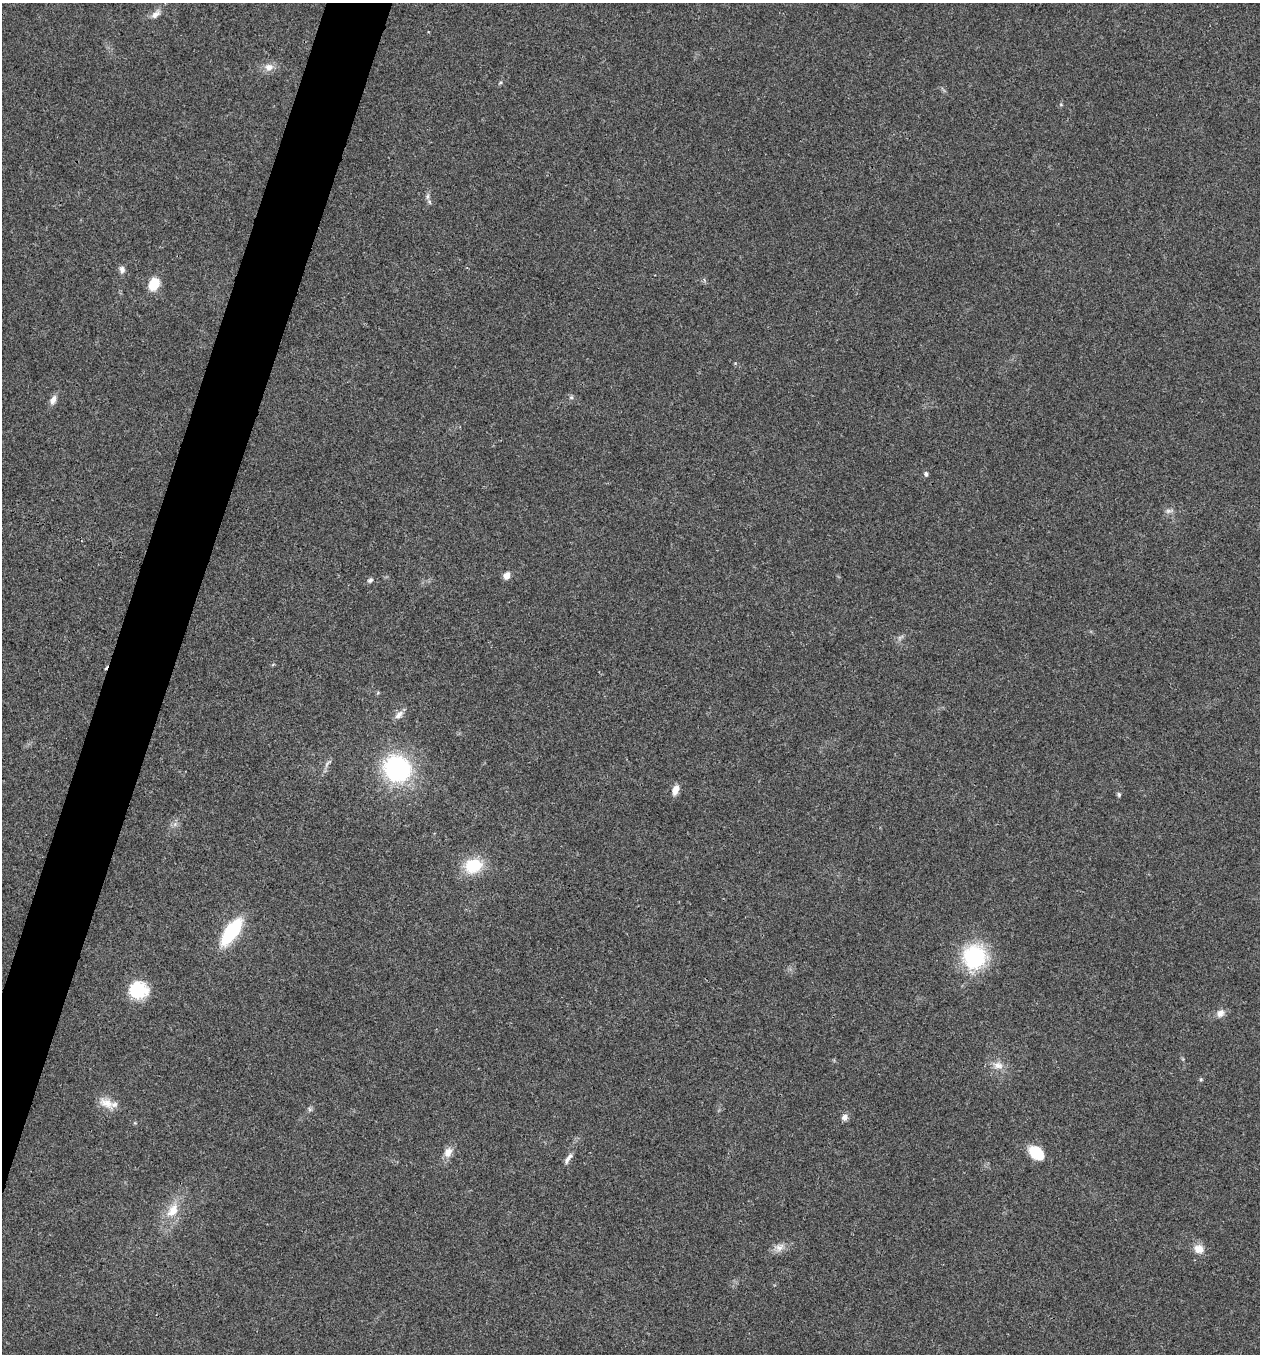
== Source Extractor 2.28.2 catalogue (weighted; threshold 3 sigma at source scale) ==
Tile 7 of 4 x 4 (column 3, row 2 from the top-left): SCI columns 2783-4040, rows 2709-4060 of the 5432 x 5418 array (HDU 1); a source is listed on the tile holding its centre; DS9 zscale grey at full resolution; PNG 1262 x 1356 px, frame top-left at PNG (2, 3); no overlay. Shown black and unused: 4% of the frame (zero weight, under 3 of 4 exposures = <1% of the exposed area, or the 3 px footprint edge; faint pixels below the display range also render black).
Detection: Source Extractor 2.28.2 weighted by HDU 2 'WHT'; one run over the whole footprint, this tile lists its part. Background 0.0224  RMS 0.0041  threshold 0.0183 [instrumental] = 3 sigma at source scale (4.5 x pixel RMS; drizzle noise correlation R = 1.50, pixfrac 1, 0.05/0.05 arcsec/px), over >= 5 px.
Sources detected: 31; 1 cosmic-ray / hot-pixel residue — not listed; the other 30 listed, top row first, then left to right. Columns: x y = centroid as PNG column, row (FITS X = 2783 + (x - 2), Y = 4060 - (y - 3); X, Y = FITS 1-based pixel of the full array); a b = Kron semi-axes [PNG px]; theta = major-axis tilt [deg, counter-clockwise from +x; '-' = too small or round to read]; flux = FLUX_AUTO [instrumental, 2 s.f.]
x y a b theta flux
155 14 14 7 40 2.4
269 67 11 10 - 3.2
500 83 5 3 - 0.44
427 196 9 4 89 1.1
122 269 9 7 -73 1.6
154 284 11 8 64 9.8
571 397 6 5 - 0.73
53 400 12 7 63 2.4
926 474 5 4 - 1.1
1168 511 8 6 -7 1.2
506 576 7 6 - 2.8
370 580 8 5 21 1
399 715 13 7 43 2.3
397 768 18 17 - 69
675 790 12 7 70 2.8
1119 794 6 5 - 0.64
473 865 19 15 16 15
232 931 28 11 54 30
974 957 25 24 - 34
138 990 16 14 0 21
1220 1013 10 8 43 2.5
998 1065 13 10 -17 3.3
107 1103 22 12 -26 5.3
845 1117 9 8 - 1.7
448 1152 12 9 59 3.5
1036 1153 15 10 -39 13
568 1159 18 5 58 2
173 1210 21 13 57 7.9
779 1247 14 9 41 2.9
1199 1249 13 10 -18 3.9